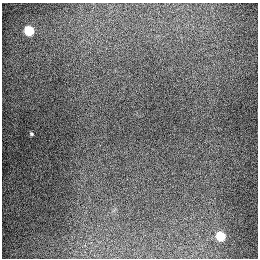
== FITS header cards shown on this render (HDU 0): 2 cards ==
NAXIS1  =                  256
NAXIS2  =                  256

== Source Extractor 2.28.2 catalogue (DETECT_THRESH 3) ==
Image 256 x 256 px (HDU 0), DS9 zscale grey, 1 PNG px = 1 image px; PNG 260 x 260 px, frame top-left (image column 1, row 256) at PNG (2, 3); no overlay
Background 1270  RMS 26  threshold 78.9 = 3 sigma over >= 5 px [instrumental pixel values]
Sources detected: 3; all 3 listed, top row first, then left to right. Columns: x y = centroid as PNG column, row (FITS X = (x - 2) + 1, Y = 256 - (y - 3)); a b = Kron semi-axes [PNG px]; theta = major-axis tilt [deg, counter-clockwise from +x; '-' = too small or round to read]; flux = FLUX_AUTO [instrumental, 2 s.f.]
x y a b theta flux
29 30 6 5 - 94000
31 134 5 4 - 2200
220 236 6 6 - 73000